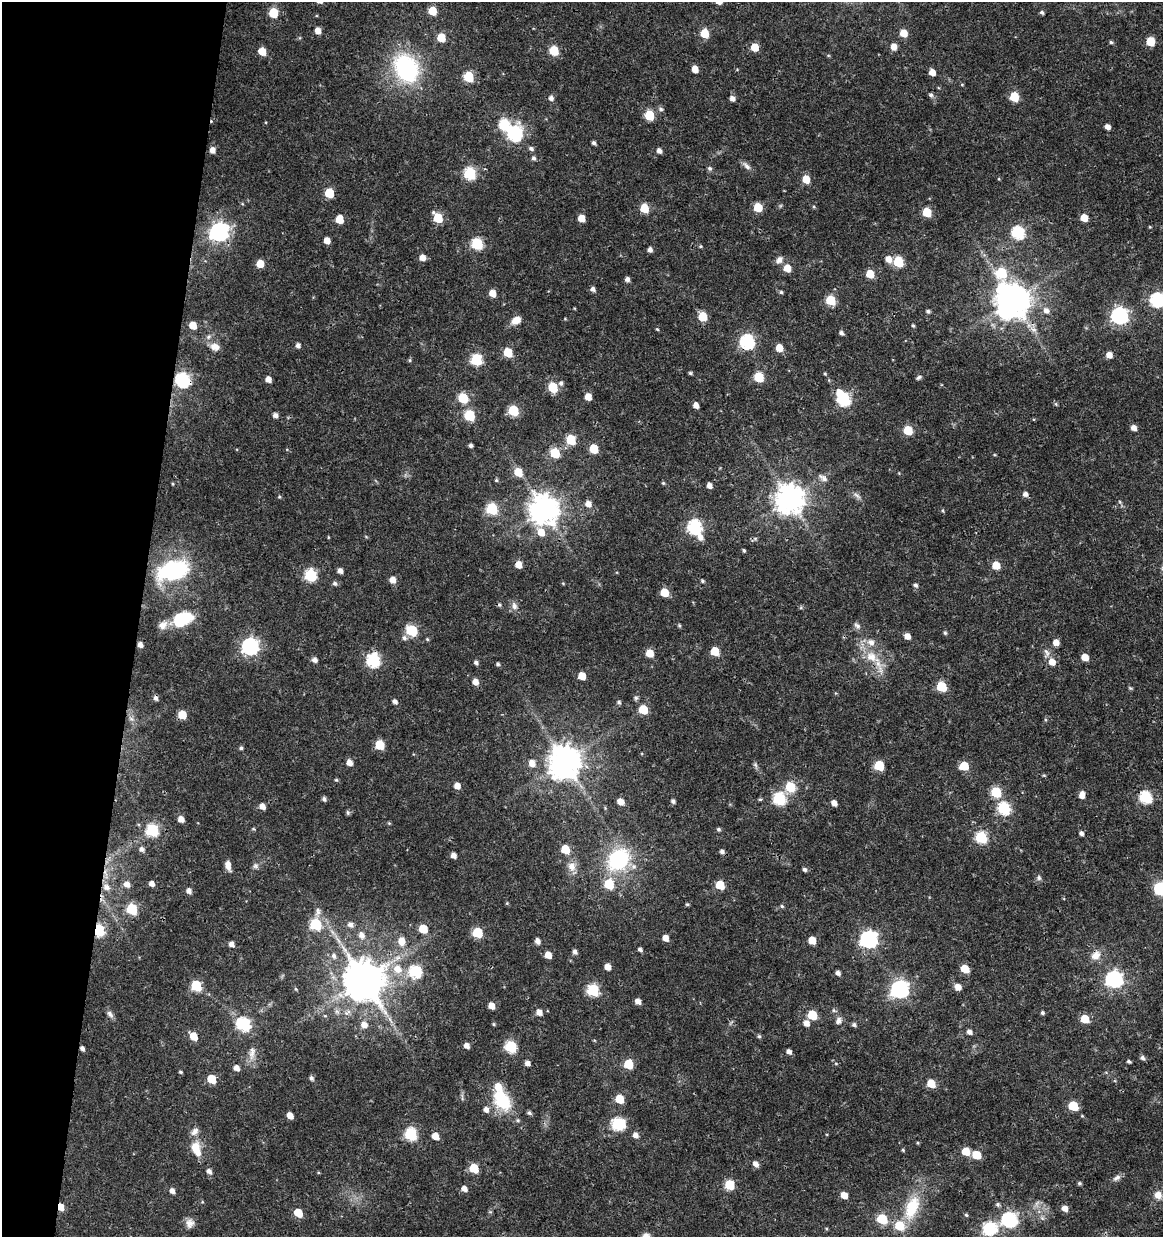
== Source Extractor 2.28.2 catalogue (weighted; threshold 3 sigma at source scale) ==
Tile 9 of 4 x 4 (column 1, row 3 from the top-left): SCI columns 283-1443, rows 1237-2471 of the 5147 x 4948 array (HDU 1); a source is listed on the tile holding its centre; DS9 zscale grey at full resolution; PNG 1165 x 1239 px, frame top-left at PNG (2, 2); no overlay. Shown black and unused: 12% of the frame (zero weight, under 3 of 4 exposures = <1% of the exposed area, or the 3 px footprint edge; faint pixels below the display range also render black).
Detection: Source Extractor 2.28.2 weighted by HDU 2 'WHT'; one run over the whole footprint, this tile lists its part. Background 0.0216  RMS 0.002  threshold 0.00884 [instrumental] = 3 sigma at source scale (4.5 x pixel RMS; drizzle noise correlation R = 1.50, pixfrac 1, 0.0396/0.0396 arcsec/px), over >= 5 px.
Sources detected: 334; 5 inside a brighter object's white glare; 3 cosmic-ray / hot-pixel residue — not listed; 8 inside a brighter listed object's ellipse — not listed separately; the other 318 listed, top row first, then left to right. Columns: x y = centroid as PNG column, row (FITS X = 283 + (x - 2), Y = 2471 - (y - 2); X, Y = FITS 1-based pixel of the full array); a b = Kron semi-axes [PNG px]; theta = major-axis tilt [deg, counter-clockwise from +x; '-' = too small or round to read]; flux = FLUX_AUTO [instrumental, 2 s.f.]
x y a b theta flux
432 11 6 5 - 4.3
1042 12 4 3 - 0.4
273 13 6 6 - 6.7
318 31 5 5 - 1.5
705 33 6 5 - 5.8
904 33 6 5 - 3.3
441 38 6 5 - 5.1
1111 42 5 4 - 0.34
1150 42 6 5 - 5.9
755 47 6 5 - 3.8
893 47 6 5 - 1.9
262 51 6 5 - 2.8
554 51 6 6 - 7.3
406 68 28 21 -62 25
695 69 5 5 - 2.2
932 72 5 5 - 1.9
469 77 6 6 - 10
962 84 5 3 - 0.18
931 95 6 5 - 0.5
1014 97 6 5 - 7.9
551 98 6 5 - 0.79
732 98 5 5 - 0.89
660 109 7 5 -41 0.46
649 115 6 6 - 9
1107 127 5 4 - 1.1
515 134 8 7 - 39
594 143 4 4 - 0.48
531 148 6 5 - 0.51
212 150 6 6 - 1.2
659 151 5 5 - 0.94
534 158 6 5 - 0.49
746 166 15 6 -44 0.87
710 168 6 6 - 0.44
470 174 7 6 - 20
806 179 6 5 - 3.5
329 193 6 6 - 7.4
758 207 6 5 - 6.1
814 207 5 3 - 0.21
644 208 6 5 - 5.7
927 212 6 5 - 7.4
438 218 7 6 - 7.4
581 218 6 5 - 2.8
1084 218 5 5 - 3.5
339 219 6 5 - 3.9
1150 227 5 3 - 0.17
219 232 8 8 - 91
1018 232 7 6 - 23
327 240 5 5 - 1.8
477 244 6 6 - 16
700 246 5 4 - 0.26
650 250 5 4 - 0.78
422 258 6 6 - 1.5
888 259 7 6 - 1.7
779 260 11 8 52 0.95
898 262 6 6 - 10
260 264 6 5 - 3
787 268 6 5 - 3.2
1001 273 10 7 -65 10
870 274 6 5 - 5.1
627 279 5 5 - 0.75
593 289 5 5 - 0.68
781 292 4 4 - 0.32
492 293 6 5 - 2.3
831 300 6 5 - 11
1157 300 7 6 - 35
1013 301 9 9 - 440
928 311 5 4 - 0.43
1046 311 7 6 - 0.94
703 316 6 5 - 6.9
1120 316 7 7 - 61
516 320 11 7 32 2
193 325 6 5 - 3
913 326 5 3 - 0.26
657 329 5 3 - 0.2
841 333 5 4 - 0.54
209 337 8 6 45 0.63
747 342 7 6 - 36
298 345 5 5 - 0.7
215 347 12 9 -14 1.6
779 348 6 5 - 3.1
508 352 6 5 - 6.5
1109 355 6 5 - 1.6
476 359 6 6 - 15
410 360 5 5 - 0.26
690 373 5 4 - 0.32
825 374 4 4 - 0.21
759 377 7 6 - 5.5
919 377 8 4 30 0.4
268 379 5 5 - 1.3
183 380 7 7 - 35
561 383 7 6 - 0.55
553 387 6 5 - 8.9
588 397 5 5 - 2.3
463 398 6 6 - 9.1
844 399 7 6 - 27
1056 404 6 5 - 0.29
696 405 5 4 - 1.2
513 411 6 6 - 11
275 415 5 5 - 0.83
470 415 6 6 - 12
1134 428 5 5 - 1.3
908 430 6 5 - 7.6
571 440 6 6 - 9.4
470 445 4 4 - 0.5
594 449 6 5 - 6.3
555 453 6 6 - 8.3
518 472 6 6 - 4.3
823 478 13 7 -37 0.97
496 480 5 4 - 0.24
663 483 5 4 - 0.25
173 484 5 3 - 0.19
709 486 5 5 - 1.1
857 496 14 5 -42 0.77
279 497 4 4 - 0.22
790 499 9 9 - 300
1120 502 6 4 -71 0.29
588 504 7 6 - 1.4
492 509 6 6 - 17
544 509 10 9 - 300
943 510 6 3 -71 0.23
695 527 9 7 -62 34
541 532 9 7 -58 2.3
366 536 5 3 - 0.19
328 537 5 3 - 0.16
744 551 4 3 - 0.29
518 565 6 6 - 1.9
996 565 6 5 - 4
173 570 27 16 17 24
340 571 5 5 - 0.88
311 575 7 6 - 20
393 580 6 6 - 1.6
703 581 5 4 - 0.3
335 583 6 5 - 0.49
563 583 4 4 - 0.19
916 585 6 5 - 0.52
664 592 6 5 - 4.7
514 606 11 8 -70 1
182 618 26 14 4 7.5
679 625 5 4 - 0.28
857 626 9 7 -48 0.75
412 630 7 6 - 12
945 633 5 4 - 0.34
907 636 6 5 - 1.4
404 638 7 7 - 0.65
427 639 5 4 - 0.22
1056 642 6 5 - 1.5
140 645 6 5 - 0.89
250 646 7 7 - 58
715 651 6 5 - 5.2
650 653 6 5 - 3.2
1046 653 14 7 -82 0.99
872 657 22 13 -31 4.5
1085 657 5 5 - 2.6
315 660 5 5 - 0.87
373 660 7 7 - 26
476 662 5 4 - 0.53
1052 662 7 6 - 2
498 664 4 4 - 0.36
582 676 6 5 - 3.4
475 682 6 5 - 1.5
942 687 6 5 - 10
1130 688 6 4 -44 0.24
636 698 6 5 - 0.42
395 701 5 5 - 0.63
619 702 6 5 - 0.42
643 709 6 5 - 6.4
182 715 6 5 - 4.7
131 719 9 5 -44 0.7
380 745 6 6 - 6.4
241 748 5 4 - 0.38
349 762 6 5 - 1.3
565 762 10 9 - 400
532 763 8 7 - 1.5
755 765 7 5 -54 0.42
879 766 6 6 - 8.4
964 766 7 6 - 5.3
336 780 5 4 - 0.24
457 786 6 5 - 1.6
790 787 7 6 - 7.9
996 792 6 6 - 11
1082 795 8 5 82 1.4
1145 797 7 6 - 20
779 798 7 6 - 22
324 799 5 5 - 0.52
760 799 6 4 1 0.26
673 801 5 4 - 0.53
620 802 6 5 - 1.8
834 803 5 4 - 1.2
262 806 6 5 - 1.3
1004 808 7 6 - 21
348 812 6 5 - 0.39
181 819 6 5 - 1.4
389 823 5 5 - 0.2
253 829 5 4 - 0.23
718 829 5 4 - 0.38
152 830 7 6 - 21
1081 833 5 4 - 0.63
981 837 7 6 - 17
142 849 6 6 - 0.76
565 849 7 6 - 4.4
722 851 6 5 - 0.59
453 855 5 5 - 1.1
618 859 22 18 46 18
228 865 11 6 -78 1.2
255 866 8 8 - 0.62
572 867 13 11 -83 1.8
805 869 5 5 - 0.5
106 873 20 5 -81 1.8
1039 878 7 6 - 0.5
152 883 5 5 - 1
127 884 7 6 - 1.3
609 884 7 6 - 7.9
720 885 6 5 - 7
1160 889 12 11 - 8
189 891 6 5 - 0.93
507 903 5 4 - 0.18
687 904 4 4 - 0.26
782 906 5 4 - 0.29
132 909 7 6 - 11
316 924 9 6 88 14
350 925 8 6 -43 0.86
423 929 6 5 - 4.9
99 930 7 5 -78 18
478 933 6 6 - 9.5
361 935 10 8 -61 1.3
665 938 6 5 - 1.5
869 939 8 7 - 64
812 940 6 5 - 3.2
402 941 11 9 -85 2
537 941 5 5 - 1.1
232 944 6 5 - 0.91
640 949 5 4 - 0.53
575 952 6 5 - 0.66
548 955 6 5 - 2
1096 955 13 10 31 1.9
334 956 8 6 -60 0.76
607 967 5 5 - 1.7
398 969 11 10 - 2.7
965 969 6 5 - 4.1
416 971 7 6 - 20
838 973 5 4 - 0.75
1114 979 8 7 - 57
364 980 12 11 - 750
196 986 7 6 - 11
958 987 6 5 - 1.8
296 989 5 4 - 0.22
900 989 7 7 - 73
593 990 7 6 - 18
638 1001 5 5 - 1.2
491 1006 6 5 - 1.8
833 1010 6 4 -71 0.3
539 1012 6 5 - 1.3
1042 1013 4 4 - 0.4
110 1014 11 6 -49 0.73
812 1015 6 6 - 8.1
325 1016 5 3 - 0.21
390 1019 7 4 -71 0.53
1085 1019 6 5 - 4.5
839 1021 9 8 - 0.95
806 1023 7 6 - 1.3
244 1024 7 6 - 28
494 1024 5 4 - 0.24
364 1025 8 7 - 1.3
854 1025 6 5 - 0.48
969 1032 6 5 - 0.82
194 1036 7 6 - 3
759 1036 5 5 - 0.31
467 1045 6 5 - 1
511 1047 7 6 - 16
82 1048 5 4 - 0.62
789 1052 5 4 - 0.82
252 1053 21 8 84 1.8
1142 1058 6 5 - 0.58
1129 1061 4 3 - 0.38
527 1063 5 4 - 0.9
628 1064 6 6 - 6.9
236 1068 6 5 - 1.1
181 1072 4 3 - 0.27
311 1078 5 5 - 0.51
211 1079 6 5 - 5.4
931 1083 6 6 - 4.2
462 1097 12 2 90 0.37
619 1099 6 5 - 4.8
502 1100 29 19 -56 8.5
1073 1106 6 5 - 7.9
529 1113 6 5 - 0.41
290 1116 6 5 - 1.7
618 1124 7 7 - 23
195 1132 12 8 48 1
411 1134 7 6 - 22
636 1135 6 5 - 1.1
435 1136 6 5 - 2.2
918 1143 5 3 - 0.19
195 1147 14 11 65 2.7
903 1150 4 4 - 0.25
966 1151 6 5 - 3.9
976 1155 6 5 - 4.8
755 1164 7 5 -51 0.96
474 1168 6 5 - 6.2
209 1171 7 5 -45 0.76
1117 1178 12 7 33 0.8
1079 1183 5 4 - 0.35
730 1185 6 6 - 7.9
464 1189 6 5 - 1.1
172 1191 6 5 - 0.87
844 1195 6 5 - 2.2
1158 1195 11 10 - 1.5
998 1204 5 5 - 0.43
61 1207 6 5 - 2.4
912 1208 36 17 69 8.2
1065 1208 6 6 - 1.3
298 1213 6 5 - 4.8
966 1215 5 4 - 0.26
1042 1218 8 4 -45 0.48
882 1219 6 6 - 10
1009 1219 7 7 - 41
190 1223 12 10 78 1.3
989 1228 7 7 - 22
Overlapping masked pixels (flux is a lower limit): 11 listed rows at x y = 1013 301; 747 342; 183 380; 872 657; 182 715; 1145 797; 106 873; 99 930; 364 980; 82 1048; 61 1207
Isophote crosses this tile's border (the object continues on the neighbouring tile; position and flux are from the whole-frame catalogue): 2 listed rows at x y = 1157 300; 1160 889